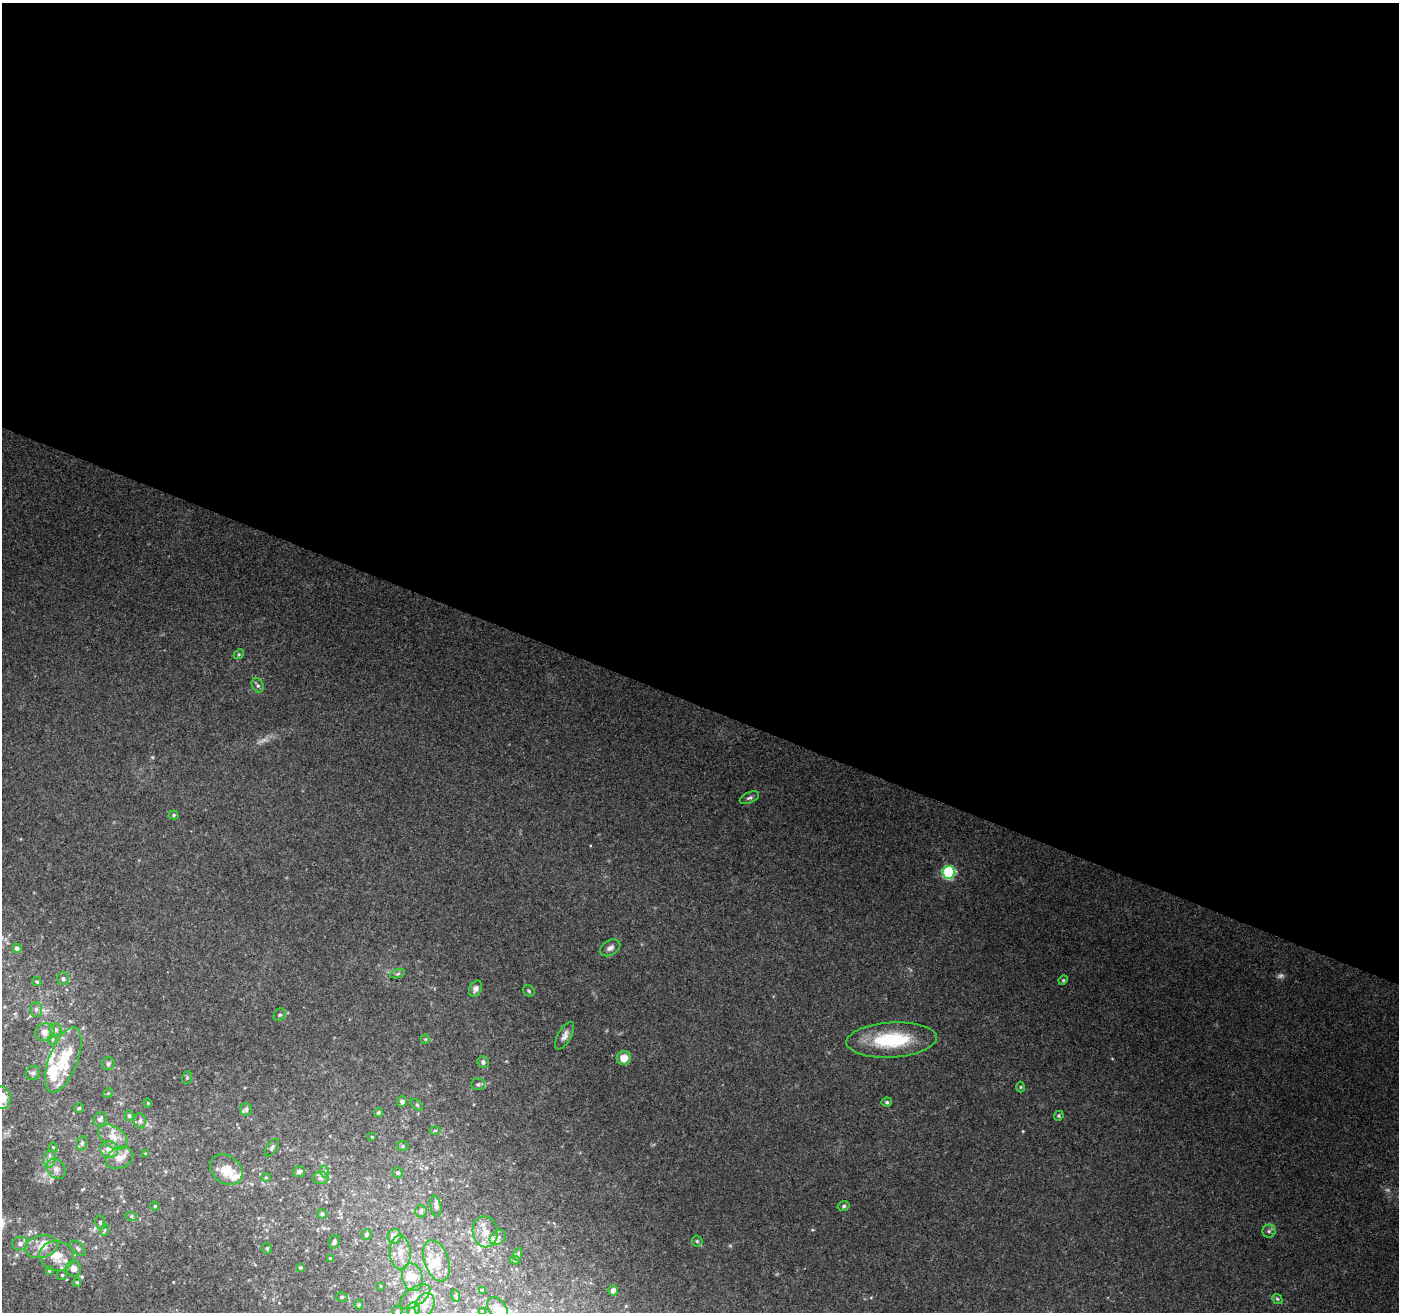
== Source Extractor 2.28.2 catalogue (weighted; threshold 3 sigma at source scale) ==
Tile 3 of 4 x 4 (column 3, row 1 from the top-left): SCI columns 2805-4201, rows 4206-5515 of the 5599 x 5726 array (HDU 1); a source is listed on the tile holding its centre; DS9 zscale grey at full resolution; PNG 1401 x 1314 px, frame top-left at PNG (2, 3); each listed source drawn as its Kron ellipse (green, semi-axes under 4 px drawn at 4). Shown black and unused: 54% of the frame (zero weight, under 3 of 4 exposures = <1% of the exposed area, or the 3 px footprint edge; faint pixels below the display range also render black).
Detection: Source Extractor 2.28.2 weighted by HDU 2 'WHT'; one run over the whole footprint, this tile lists its part. Background 0.175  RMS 0.0072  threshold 0.0325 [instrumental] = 3 sigma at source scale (4.5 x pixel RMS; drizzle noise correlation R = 1.50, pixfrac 1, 0.0396/0.0396 arcsec/px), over >= 5 px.
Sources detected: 132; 3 too faint to see at this stretch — neither listed nor drawn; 25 inside a brighter listed object's ellipse — not listed separately; the other 104 listed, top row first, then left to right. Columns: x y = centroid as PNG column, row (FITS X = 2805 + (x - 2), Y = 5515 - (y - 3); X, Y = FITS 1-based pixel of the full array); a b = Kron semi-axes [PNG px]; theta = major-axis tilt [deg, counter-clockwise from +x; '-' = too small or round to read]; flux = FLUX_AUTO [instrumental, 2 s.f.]
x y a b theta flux
239 654 5 4 - 0.89
258 685 7 5 -60 1.7
749 798 10 5 24 1.9
174 815 5 4 - 0.95
949 872 6 6 - 97
17 948 5 4 - 2.5
610 948 11 7 31 3.4
398 974 8 3 19 1
63 978 6 6 - 2
1063 980 5 4 - 0.89
37 982 5 4 - 1.3
476 989 8 6 63 3.4
529 991 6 5 - 1.3
36 1009 7 5 -89 2.2
280 1015 6 5 - 1.5
56 1030 6 6 - 2.1
45 1032 10 9 - 5.8
565 1036 15 6 62 3.8
53 1039 5 3 - 0.95
425 1039 5 4 - 0.92
892 1040 45 17 3 50
624 1058 7 7 - 8.9
63 1060 34 14 69 26
483 1062 6 5 - 1.9
108 1064 6 6 - 1.9
33 1073 7 6 - 2.4
187 1078 6 5 - 1.1
478 1084 7 6 - 1.7
1020 1087 5 3 - 0.74
108 1093 5 4 - 0.77
2 1098 11 8 -88 9.4
402 1102 5 5 - 3
887 1102 5 4 - 1.1
148 1103 4 4 - 0.7
417 1105 7 4 -45 1.1
79 1108 5 4 - 0.88
246 1109 6 5 - 1.5
378 1112 4 4 - 1.2
129 1116 5 4 - 1.3
1059 1116 5 4 - 1
100 1119 7 6 - 2.5
140 1121 7 6 - 1.9
435 1130 6 4 1 0.88
113 1137 16 10 -34 8.2
372 1137 4 3 - 0.63
82 1143 7 5 81 1.6
403 1146 6 5 - 1.2
53 1147 5 4 - 0.69
272 1148 10 5 57 2
109 1150 9 8 - 8.1
145 1153 4 3 - 0.63
120 1158 14 10 26 7.5
50 1159 8 6 83 2.6
56 1169 11 8 -53 4.2
226 1170 18 13 -38 16
299 1171 6 5 - 2.7
325 1172 6 4 -71 1.5
398 1173 5 5 - 1.3
266 1177 5 4 - 0.87
321 1178 8 6 -1 2.6
155 1206 4 4 - 0.7
436 1206 10 5 -79 2.4
844 1206 6 4 15 1.2
421 1211 6 6 - 2
322 1214 5 5 - 1.2
131 1216 6 4 -17 1.1
100 1222 7 5 -77 1.4
105 1230 6 3 70 1.1
1269 1231 6 6 - 1.9
485 1232 15 12 -80 9.2
366 1234 5 5 - 1.4
394 1236 7 7 - 7.8
498 1237 9 6 36 2.5
697 1241 5 5 - 1.3
334 1242 7 5 71 2
20 1243 8 6 18 3.3
41 1247 16 11 11 11
78 1248 9 5 -46 1.9
267 1248 5 5 - 1.3
400 1253 17 10 -88 8.8
518 1254 6 4 71 1.2
57 1256 17 15 -10 14
330 1258 3 3 - 0.91
515 1260 5 4 - 1.1
436 1261 21 12 -71 13
74 1268 8 7 - 5.2
300 1268 4 4 - 0.9
49 1271 3 3 - 0.82
62 1275 5 5 - 1.1
412 1277 14 10 -76 11
77 1282 4 3 - 0.89
381 1286 4 2 - 0.47
482 1290 4 4 - 0.69
613 1290 5 4 - 3
456 1296 6 4 -71 1
342 1297 6 4 -11 1.3
415 1297 17 9 34 6.8
1277 1299 5 4 - 1
359 1305 5 4 - 1.1
424 1305 12 9 64 7.1
497 1308 12 8 -53 6.2
413 1309 7 6 - 2.9
397 1311 5 5 - 0.92
483 1312 4 4 - 0.88
Isophote crosses this tile's border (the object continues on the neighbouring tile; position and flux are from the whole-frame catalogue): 2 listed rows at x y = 2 1098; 483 1312
Unlisted compact peaks at least as high as the median listed source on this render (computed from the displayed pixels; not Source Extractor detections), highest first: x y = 1023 1131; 812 1230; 730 1246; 590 845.